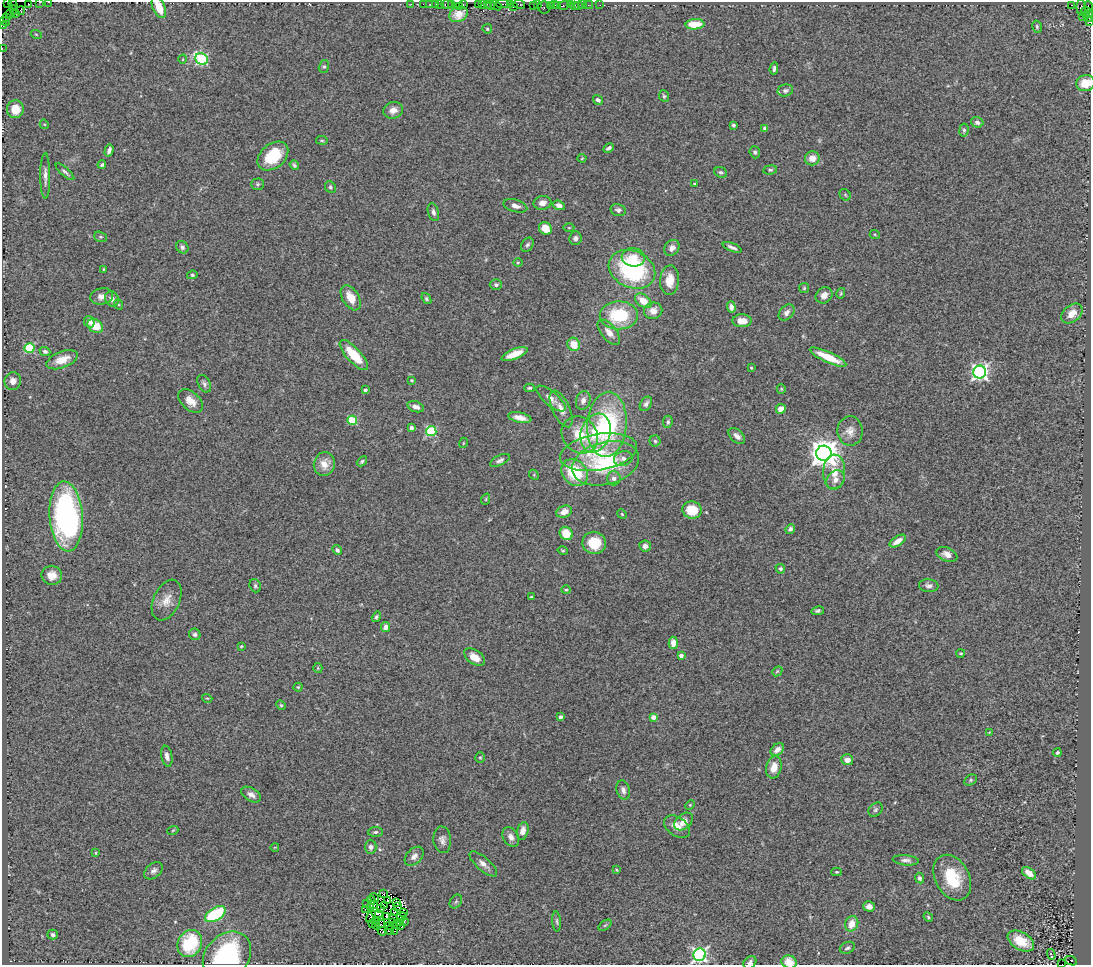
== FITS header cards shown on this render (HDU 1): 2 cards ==
NAXIS1  =                 1089
NAXIS2  =                  963

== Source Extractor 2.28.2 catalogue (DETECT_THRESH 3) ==
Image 1089 x 963 px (HDU 1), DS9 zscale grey, 1 PNG px = 1 image px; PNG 1093 x 967 px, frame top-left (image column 1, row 963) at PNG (2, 2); each listed source drawn as its Kron ellipse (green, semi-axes under 4 px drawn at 4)
Background 1.88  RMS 0.12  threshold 0.352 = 3 sigma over >= 5 px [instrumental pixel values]
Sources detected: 301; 9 with non-positive FLUX_AUTO (blend fragments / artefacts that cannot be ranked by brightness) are neither listed nor drawn; the other 292 listed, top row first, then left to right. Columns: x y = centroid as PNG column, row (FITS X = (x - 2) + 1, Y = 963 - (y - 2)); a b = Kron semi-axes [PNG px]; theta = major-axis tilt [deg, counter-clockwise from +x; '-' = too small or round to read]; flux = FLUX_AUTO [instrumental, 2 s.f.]
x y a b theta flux
39 2 2 2 - 29
49 2 2 2 - 76
7 3 2 2 - 23
28 3 3 2 - 97
411 4 3 2 - 24
423 4 2 2 - 40
429 4 3 2 - 43
440 4 2 2 - 110
452 4 3 3 - 230
463 4 3 2 - 60
487 4 2 2 - 73
502 4 6 2 0 490
511 4 4 2 - 71
519 4 6 3 -10 420
13 5 5 2 - 110
436 5 4 3 - 330
447 5 6 3 0 190
478 5 4 2 - 120
482 5 3 3 - 260
491 5 4 3 - 190
495 5 7 3 -35 270
537 5 3 2 - 150
551 5 4 3 - 290
554 5 3 2 - 190
558 5 2 2 - 130
563 5 6 3 14 110
570 5 2 2 - 34
575 5 3 2 - 26
578 5 3 3 - 200
583 5 2 2 - 34
588 5 4 2 - 94
600 5 2 2 - 12
1072 5 4 2 - 1500
459 6 2 2 - 61
533 6 3 3 - 200
1089 6 5 2 - 160
159 7 11 6 -66 140
514 7 4 2 - 120
544 8 6 6 - 230
1081 8 8 4 -88 120
14 10 4 3 - 140
20 11 4 3 - 81
1087 12 6 3 -32 65
10 14 4 2 - 87
16 14 3 2 - 77
459 14 9 7 28 67
1082 16 2 2 - 63
1086 16 4 3 - 120
1090 16 5 2 - 230
6 17 3 2 - 12
5 21 5 3 - 110
1090 22 3 2 - 51
695 24 9 5 3 190
3 25 4 2 - 44
1037 27 6 4 -77 14
487 29 5 4 - 11
36 34 5 3 - 7.1
2 48 2 2 - 19
183 59 4 3 - 5.7
202 59 6 5 - 940
324 66 6 5 - 14
774 69 6 3 85 18
1085 83 9 8 - 140
785 90 8 6 11 21
664 96 6 5 - 14
598 100 5 4 - 24
15 109 9 8 - 130
393 110 10 8 20 55
977 122 6 5 - 30
44 124 5 3 - 7.9
733 125 3 3 - 13
765 129 4 4 - 31
964 130 6 4 82 15
322 140 6 3 -8 8.6
608 148 5 3 - 19
109 150 6 4 74 29
755 152 6 5 - 14
273 156 17 12 39 310
582 158 4 4 - 7.9
812 158 7 7 - 76
102 165 4 3 - 15
294 165 5 4 - 16
770 170 7 4 8 14
65 172 12 3 -41 20
721 172 6 5 - 16
45 176 23 5 -90 48
258 184 6 5 - 15
695 184 4 3 - 10
330 187 6 5 - 15
845 195 6 5 - 12
542 203 9 7 11 47
559 205 6 4 -18 41
515 206 12 6 -16 42
618 210 8 6 -14 25
433 212 9 5 -73 26
545 228 7 6 - 130
569 228 5 3 - 8.5
875 235 5 3 - 6.9
100 237 6 5 - 13
575 238 7 6 - 28
527 245 8 5 55 19
182 247 7 5 -46 21
732 247 10 3 -22 25
672 248 9 7 51 48
633 257 11 9 -5 110
518 263 5 3 - 7.5
103 269 4 3 - 7.8
632 269 24 18 -25 1000
192 275 5 4 - 11
670 280 15 9 86 120
496 285 6 5 - 23
804 288 5 5 - 12
841 293 5 4 - 9.8
824 295 9 7 41 48
102 296 11 8 10 54
351 298 14 8 -58 120
112 299 8 6 -61 35
426 299 6 4 -53 14
643 301 9 6 -38 110
118 304 5 3 - 7.6
731 307 5 4 - 40
653 311 9 8 - 74
786 313 9 6 47 34
1072 313 12 8 38 91
619 315 19 14 1 430
742 321 9 6 0 85
89 322 6 5 - 39
95 326 8 6 -32 170
609 332 15 7 -51 68
574 344 7 6 - 110
30 348 5 5 - 510
45 351 5 4 - 19
515 354 14 5 22 140
354 355 19 7 -47 250
828 357 20 5 -24 190
62 360 16 8 21 120
751 368 4 3 - 7.3
980 372 6 6 - 2700
411 380 4 3 - 9.1
13 381 9 8 - 50
204 384 9 6 -61 23
529 388 5 3 - 14
781 389 5 4 - 9
365 390 4 3 - 25
551 398 18 7 -40 61
583 400 9 7 72 42
191 401 14 9 -43 93
646 404 7 5 58 32
416 407 8 5 -18 41
561 409 20 8 -65 78
781 409 5 5 - 74
520 418 12 5 -13 64
352 420 5 4 - 440
668 422 6 4 82 18
607 424 33 19 86 950
411 428 4 4 - 22
431 431 5 5 - 600
850 431 15 12 -89 72
596 433 20 14 72 250
580 435 20 17 -48 310
737 436 10 6 -44 37
655 441 5 5 - 13
463 443 5 3 - 6.6
599 452 39 18 10 390
824 453 7 7 - 11000
623 459 9 7 15 32
500 460 10 5 26 26
362 461 6 3 40 13
605 463 34 21 15 640
324 464 12 10 74 97
575 472 15 12 -45 380
834 472 17 11 87 120
534 475 5 4 - 10
614 478 7 7 - 32
835 480 10 8 49 50
486 499 6 3 71 8.6
692 510 10 8 -14 210
564 512 8 5 22 66
622 514 5 4 - 9.1
66 516 35 16 -86 1900
790 529 5 4 - 24
566 533 7 6 - 140
898 541 9 4 33 68
594 543 12 11 - 210
645 546 6 5 - 36
337 550 5 4 - 19
563 551 5 3 - 8.8
947 554 11 6 -23 53
780 569 5 4 - 17
52 575 10 9 - 86
255 586 7 5 -70 17
929 586 9 6 -5 29
566 590 5 4 - 10
531 597 3 3 - 7.1
167 600 21 13 65 100
818 611 6 4 9 17
376 617 5 4 - 13
386 627 5 4 - 51
195 634 6 5 - 18
673 643 6 4 -86 78
241 646 3 3 - 7.4
961 653 4 3 - 9.3
681 656 4 3 - 32
475 657 12 7 -34 73
318 668 5 4 - 9.8
777 671 5 4 - 10
298 687 4 4 - 10
207 698 5 3 - 7.2
281 705 5 4 - 11
560 717 4 3 - 39
653 717 4 4 - 63
989 732 4 3 - 6.9
777 750 7 5 40 50
1057 753 4 3 - 13
167 756 10 5 -79 34
480 758 5 4 - 11
847 760 6 5 - 53
774 767 11 7 76 95
971 780 7 5 28 13
623 790 10 6 -75 32
251 795 11 6 -31 41
690 805 5 4 - 8.5
875 810 8 6 46 18
684 821 10 7 41 75
677 827 14 9 -36 80
173 830 5 3 - 8.6
523 831 9 5 76 53
375 832 7 5 2 17
511 837 10 7 -59 41
442 840 13 9 -85 43
275 847 4 2 - 5.4
371 847 7 5 89 27
96 853 3 3 - 8.5
414 856 11 7 45 40
906 860 13 5 -5 31
483 864 17 6 -42 52
617 870 4 2 - 6
154 871 10 7 40 30
837 872 5 4 - 11
1029 873 8 5 -37 72
919 878 5 4 - 19
952 878 24 17 -62 320
383 894 3 2 - 16
374 898 5 2 - 2.2
371 900 5 2 - 7.2
388 901 4 2 - 23
456 901 7 5 54 15
397 902 4 2 - 5.1
367 904 2 2 - 0.64
385 905 3 2 - 5.8
374 906 5 2 - 11
397 906 3 2 - 9.5
869 906 6 5 - 37
370 908 2 2 - 13
381 908 3 2 - 12
365 909 3 2 - 7.6
395 912 2 2 - 2.2
403 912 3 3 - 7.2
376 913 7 3 -25 26
215 914 11 6 31 510
371 916 6 2 57 9
386 916 3 2 - 15
402 917 5 2 - 26
928 917 5 4 - 9.6
393 919 5 2 - 13
375 921 4 2 - 7
404 921 3 2 - 6.8
557 921 10 3 -86 15
400 922 3 2 - 5.9
373 923 3 2 - 16
393 923 3 2 - 6.4
380 924 5 4 - 8.5
396 924 2 2 - 2.5
852 924 8 6 70 93
376 925 4 2 - 20
605 925 7 4 36 12
389 926 3 2 - 11
400 926 3 2 - 0.46
389 930 5 2 - 6.2
383 931 4 3 - 39
394 931 3 2 - 9.9
53 935 5 5 - 22
1021 941 14 8 -30 190
190 943 14 11 59 480
847 948 8 5 25 21
1051 954 5 2 - 30
699 955 6 6 - 2000
227 956 27 21 45 920
1071 961 6 3 -21 210
750 962 7 5 42 26
789 962 8 6 -16 92
1062 964 2 2 - 9.9
At the frame edge (FLAGS 8, measured only in part): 17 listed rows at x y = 39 2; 49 2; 7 3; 28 3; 13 5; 1089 6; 159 7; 1090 16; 5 21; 1090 22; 3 25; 2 48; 1085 83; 227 956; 750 962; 789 962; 1062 964
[9 non-positive-flux detections neither listed nor drawn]